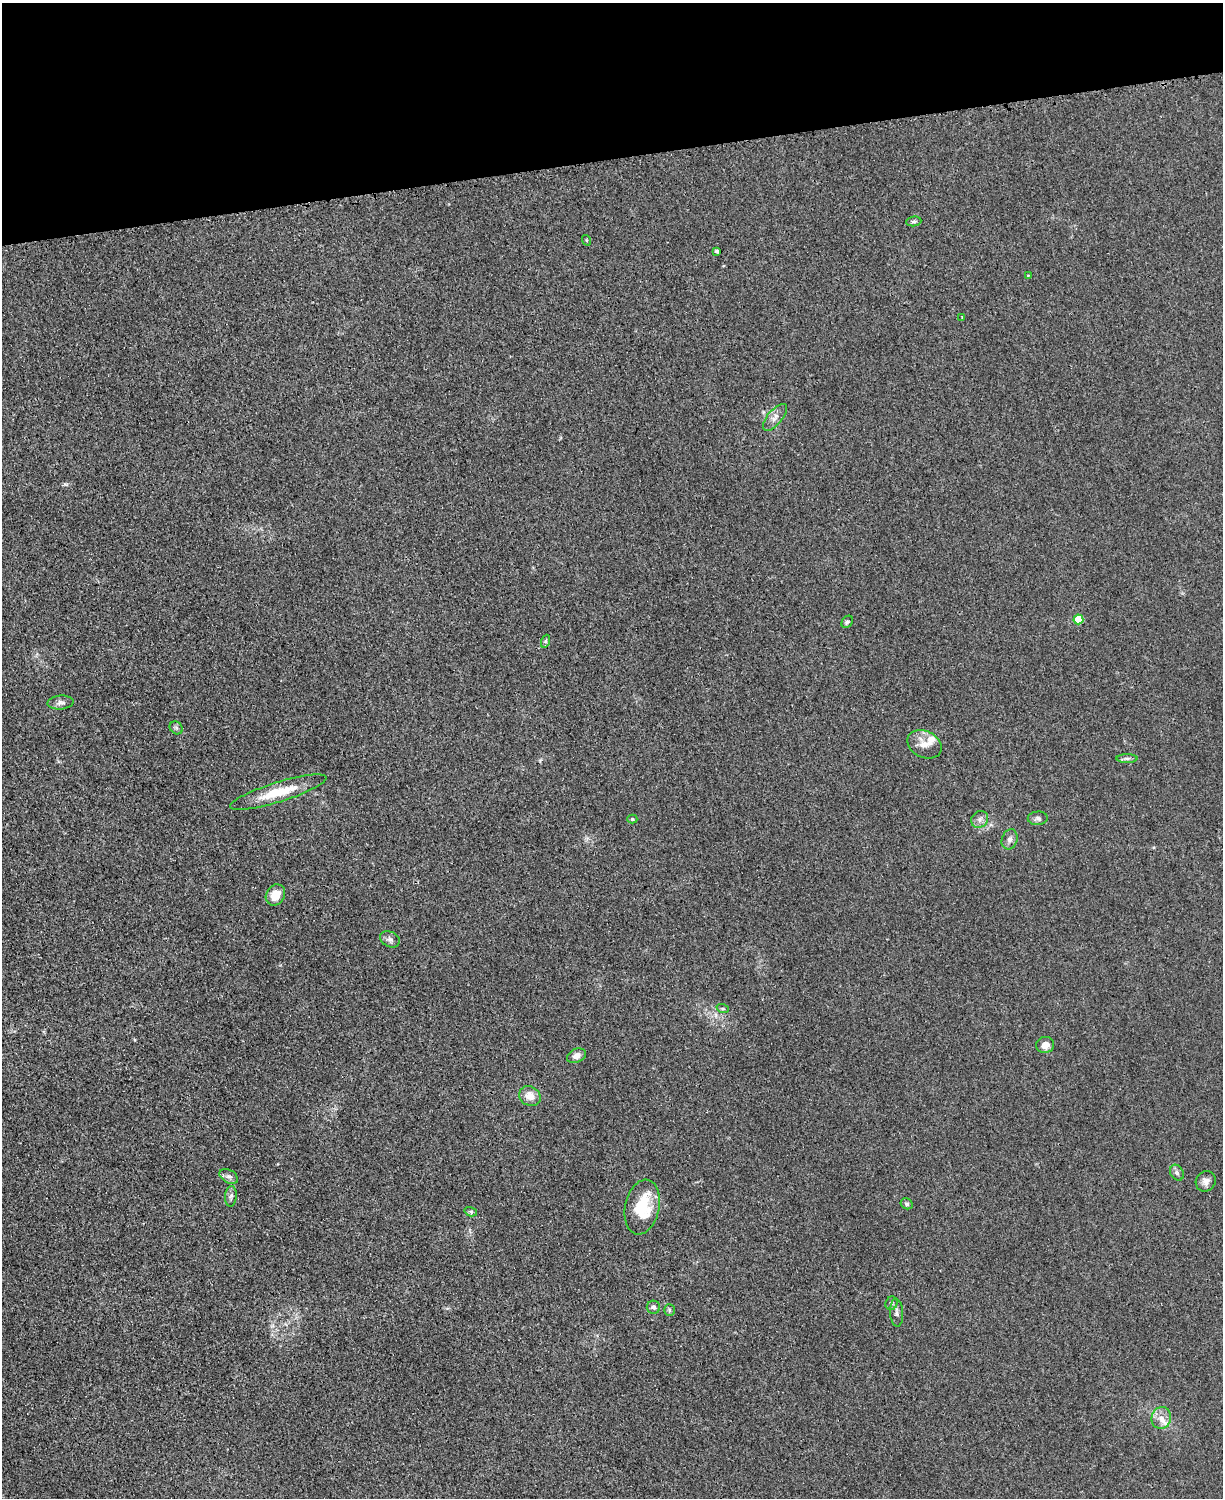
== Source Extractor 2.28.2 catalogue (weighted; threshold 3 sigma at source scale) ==
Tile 3 of 4 x 3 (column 3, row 1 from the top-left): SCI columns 2456-3676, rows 3257-4752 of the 4923 x 4898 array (HDU 1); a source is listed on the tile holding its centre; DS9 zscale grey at full resolution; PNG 1225 x 1500 px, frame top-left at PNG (2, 3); each listed source drawn as its Kron ellipse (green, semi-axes under 4 px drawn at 4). Shown black and unused: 10% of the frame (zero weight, under 3 of 4 exposures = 2% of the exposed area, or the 3 px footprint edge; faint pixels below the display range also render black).
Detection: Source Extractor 2.28.2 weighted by HDU 2 'WHT'; one run over the whole footprint, this tile lists its part. Background 0.0151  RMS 0.0046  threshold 0.0205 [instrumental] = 3 sigma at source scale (4.5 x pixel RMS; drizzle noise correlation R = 1.50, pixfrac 1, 0.05/0.05 arcsec/px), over >= 5 px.
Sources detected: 38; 2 inside a brighter listed object's ellipse — not listed separately; the other 36 listed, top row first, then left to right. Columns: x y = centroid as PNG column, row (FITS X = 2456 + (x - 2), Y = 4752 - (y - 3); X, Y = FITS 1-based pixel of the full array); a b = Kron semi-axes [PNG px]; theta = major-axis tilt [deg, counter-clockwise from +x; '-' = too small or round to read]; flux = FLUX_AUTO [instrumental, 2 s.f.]
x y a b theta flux
914 221 8 5 5 0.9
586 240 5 3 - 0.41
717 251 4 3 - 1.3
1028 276 3 3 - 0.5
962 317 3 2 - 0.44
775 417 16 7 50 2.9
1078 619 5 5 - 15
847 622 7 5 53 0.97
546 641 7 4 71 0.65
61 702 13 7 5 2
176 728 7 6 - 1.1
924 744 18 13 -25 5.5
1127 758 10 4 0 1.2
278 792 50 10 17 15
1038 818 10 7 3 1.4
632 819 5 4 - 0.67
980 819 9 8 - 2.1
1010 839 10 7 70 2
275 895 11 9 56 6.5
390 939 10 7 -27 1.7
723 1009 6 4 -19 0.7
1045 1045 9 8 - 3.4
576 1056 10 6 24 2.6
530 1096 11 9 -29 5.1
1177 1173 8 6 -58 1.4
229 1176 10 6 -30 1.6
1206 1181 11 9 51 2.6
231 1196 10 6 86 1.3
907 1204 6 5 - 0.98
642 1207 28 17 78 20
471 1212 6 4 -16 0.7
891 1303 7 6 - 0.99
653 1307 7 6 - 1.6
669 1310 6 5 - 0.85
897 1313 14 6 -86 1.8
1161 1418 11 9 75 3.6